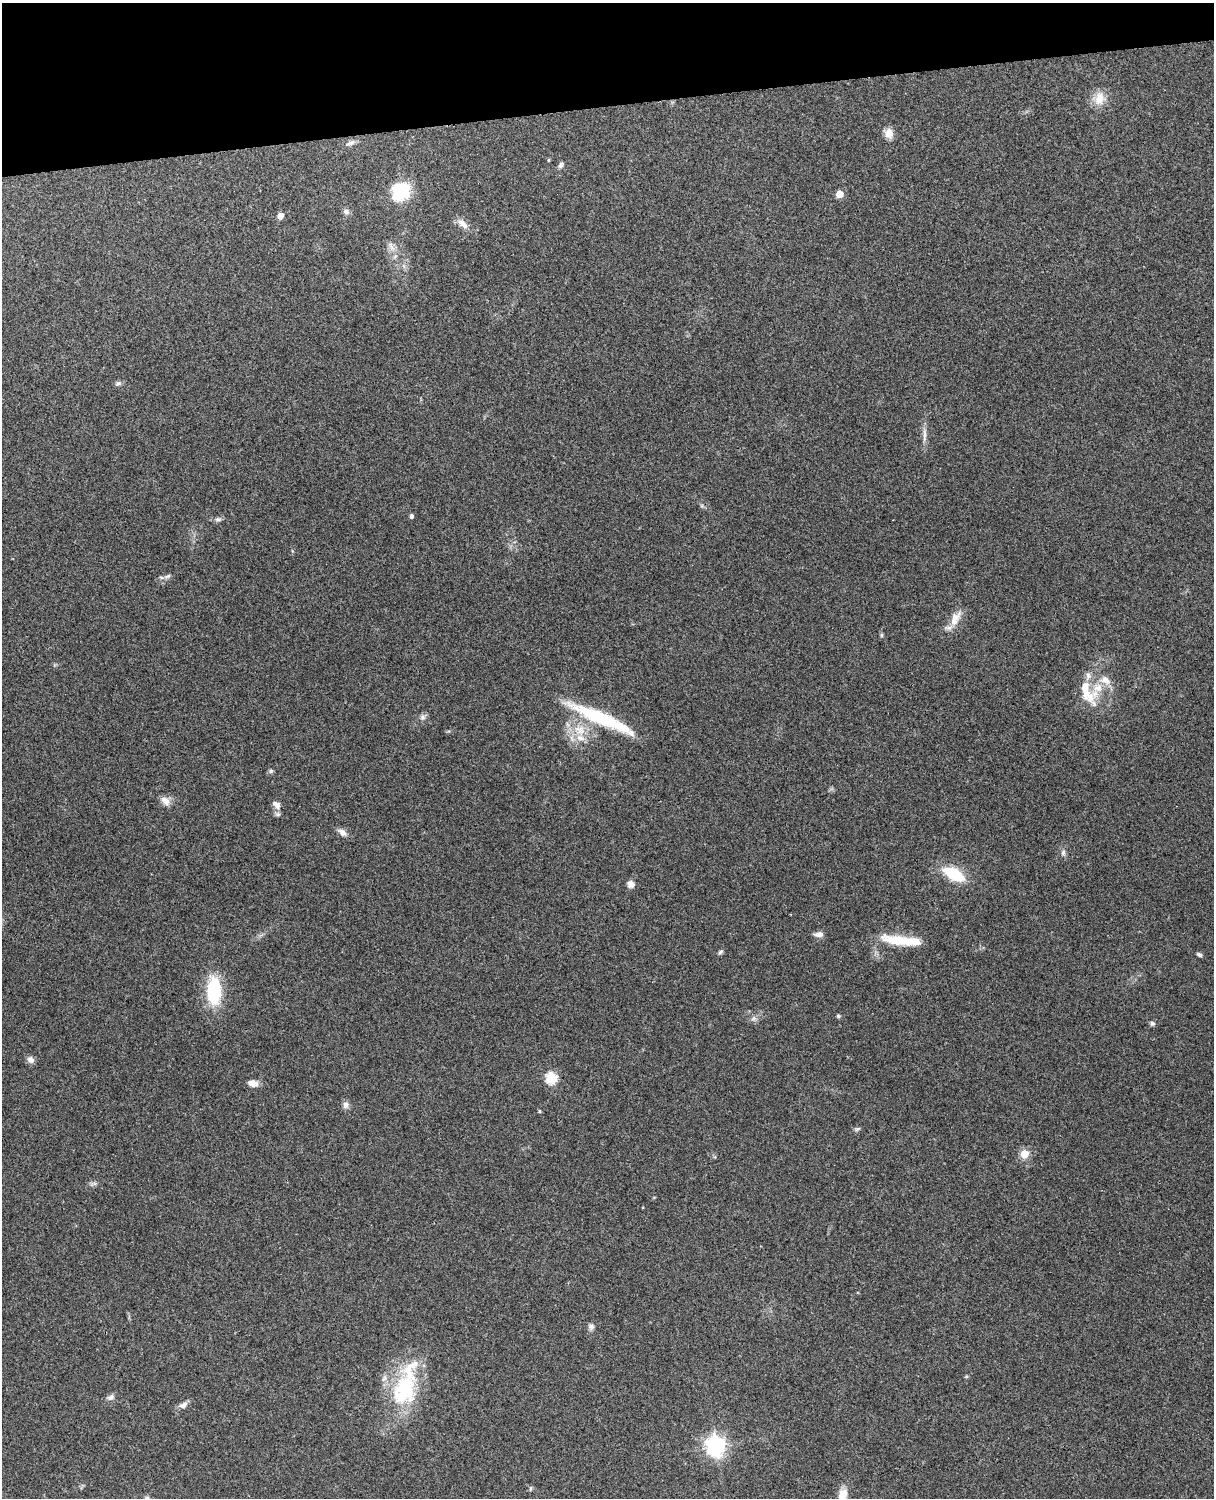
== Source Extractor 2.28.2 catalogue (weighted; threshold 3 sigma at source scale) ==
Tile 3 of 4 x 3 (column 3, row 1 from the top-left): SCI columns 2545-3756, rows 3155-4650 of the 5089 x 4928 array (HDU 1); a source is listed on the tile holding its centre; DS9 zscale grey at full resolution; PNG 1216 x 1500 px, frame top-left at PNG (2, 3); no overlay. Shown black and unused: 7% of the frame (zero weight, under 3 of 4 exposures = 6% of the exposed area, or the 3 px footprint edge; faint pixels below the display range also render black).
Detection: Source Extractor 2.28.2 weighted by HDU 2 'WHT'; one run over the whole footprint, this tile lists its part. Background 0.261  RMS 0.0089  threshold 0.0402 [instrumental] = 3 sigma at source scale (4.5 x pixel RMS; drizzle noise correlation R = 1.50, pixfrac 1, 0.05/0.05 arcsec/px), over >= 5 px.
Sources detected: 60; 1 inside a brighter object's white glare — not listed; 5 inside a brighter listed object's ellipse — not listed separately; the other 54 listed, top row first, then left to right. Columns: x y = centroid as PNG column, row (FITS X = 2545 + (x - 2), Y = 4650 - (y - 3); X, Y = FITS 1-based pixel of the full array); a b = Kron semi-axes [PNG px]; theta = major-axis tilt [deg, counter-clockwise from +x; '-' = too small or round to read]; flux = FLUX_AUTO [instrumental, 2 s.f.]
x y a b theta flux
1099 98 19 12 75 13
889 133 12 10 -75 7.5
351 143 13 6 21 3.5
548 160 5 3 - 0.82
561 165 8 5 58 2.4
400 192 22 19 47 36
839 194 6 5 - 12
346 211 8 7 - 2.8
280 216 6 6 - 6.2
462 223 18 8 -41 7
391 247 16 5 -63 4.7
118 383 9 6 31 2.3
924 435 25 4 89 5.6
411 516 5 4 - 2
218 519 10 6 1 2.6
167 576 11 5 23 2.8
955 619 22 10 60 12
881 635 6 4 -89 1.3
1105 680 15 11 -24 9.8
1088 693 39 17 -61 26
422 717 9 8 - 3
601 718 76 12 -24 68
580 730 18 15 -30 20
271 771 6 5 - 1.6
165 801 14 9 -38 6.2
277 806 12 8 70 4.8
342 832 13 8 -36 4.7
1063 853 9 6 88 2.6
954 874 18 10 -28 44
631 884 9 8 - 4.7
819 934 11 7 1 4.2
911 941 72 11 -7 26
721 952 7 5 40 1.7
1199 954 7 4 -25 1.9
214 990 29 14 -90 56
838 1016 5 5 - 1.4
754 1018 9 6 18 2.8
1152 1023 6 6 - 2.1
30 1060 9 8 - 4.5
551 1078 6 6 - 60
253 1083 13 7 -9 6.3
346 1105 9 8 - 3.8
539 1111 5 3 - 0.9
857 1129 9 5 14 1.7
1024 1154 6 5 - 21
93 1184 12 4 15 2.3
591 1326 9 8 - 3
966 1376 5 4 - 1.2
404 1390 48 32 69 76
111 1397 10 7 24 3.4
183 1405 12 7 29 4.4
716 1446 8 7 - 450
530 1488 8 4 89 1.3
843 1495 20 11 80 12
Isophote crosses this tile's border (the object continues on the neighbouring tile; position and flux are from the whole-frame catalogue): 1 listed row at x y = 843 1495